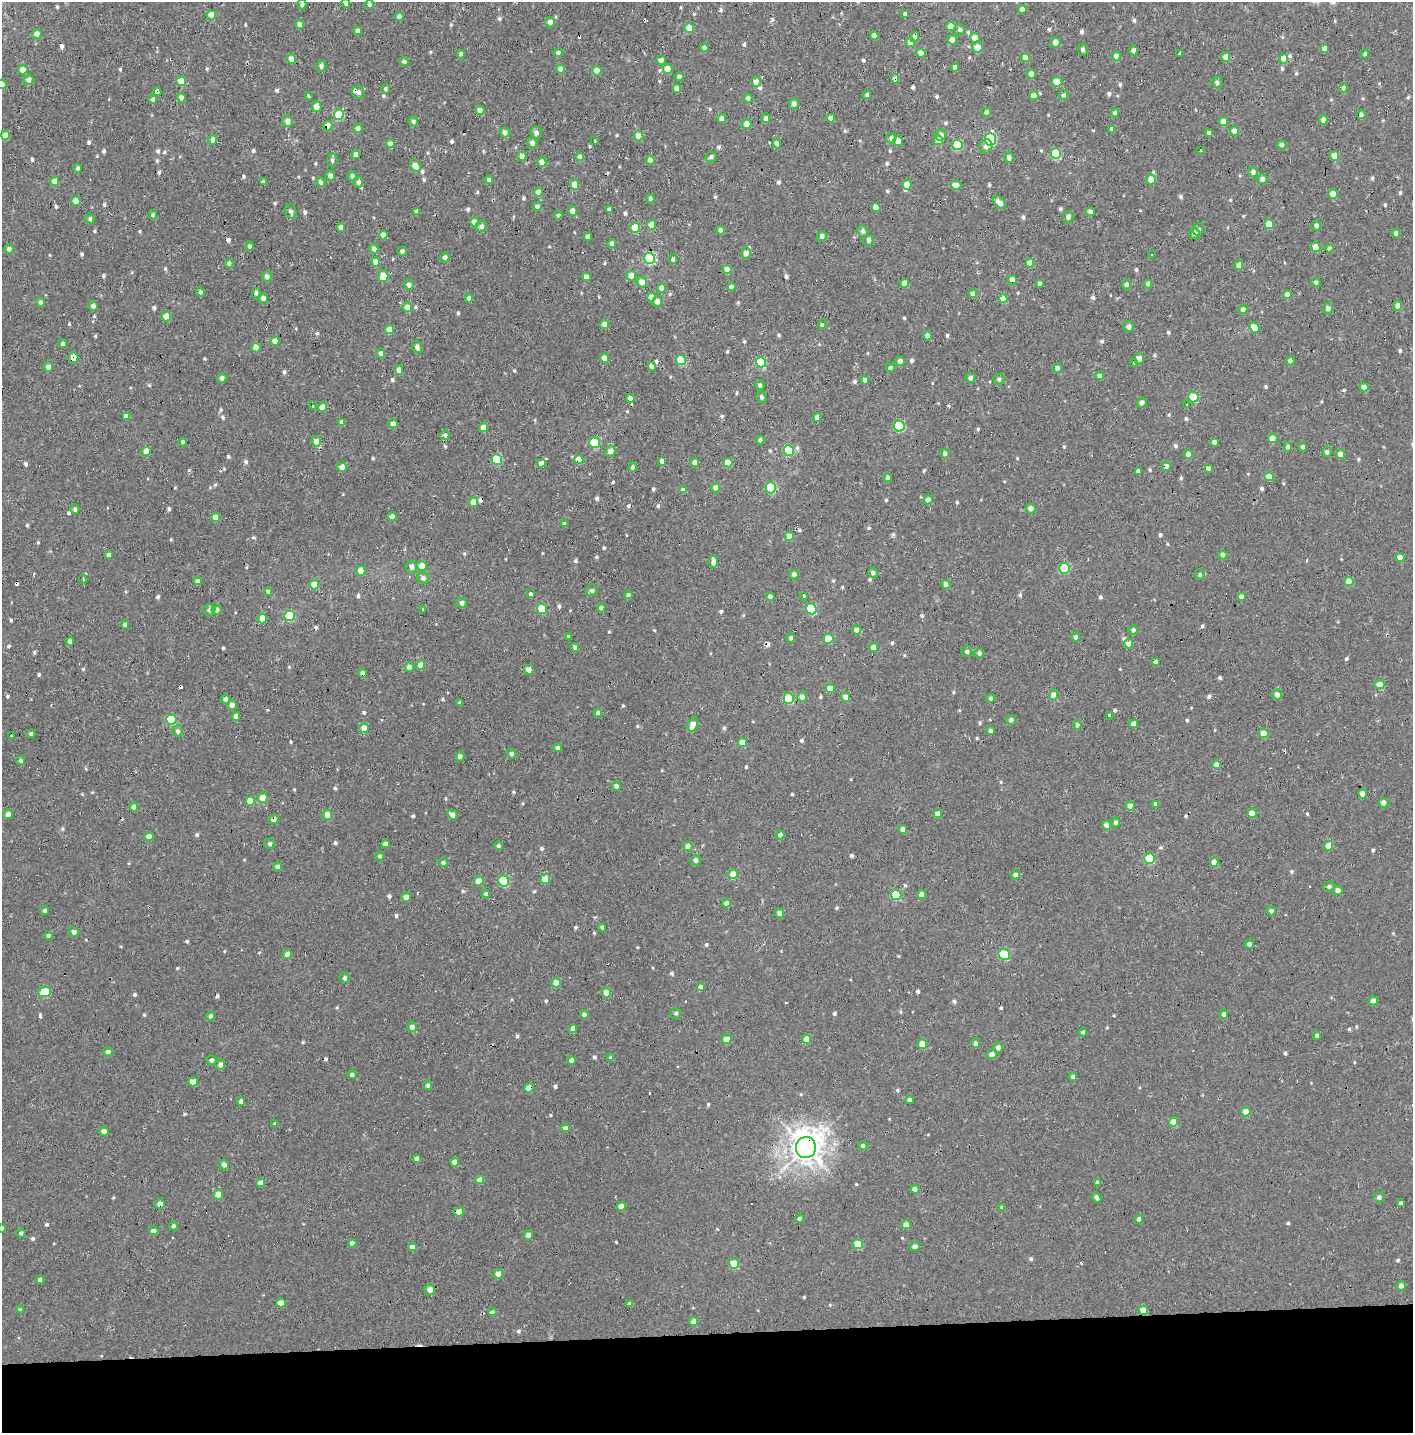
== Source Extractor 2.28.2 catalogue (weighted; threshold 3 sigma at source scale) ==
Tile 8 of 3 x 3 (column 2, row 3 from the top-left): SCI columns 1425-2835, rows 163-1593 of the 4245 x 4554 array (HDU 1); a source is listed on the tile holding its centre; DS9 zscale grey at full resolution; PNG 1415 x 1435 px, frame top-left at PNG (2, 2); each listed source drawn as its Kron ellipse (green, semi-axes under 4 px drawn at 4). Shown black and unused: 7% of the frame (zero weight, under 2 of 3 exposures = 3% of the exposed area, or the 3 px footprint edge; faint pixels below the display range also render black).
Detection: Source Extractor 2.28.2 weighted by HDU 2 'WHT'; one run over the whole footprint, this tile lists its part. Background 0.00104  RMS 0.0035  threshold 0.0158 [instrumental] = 3 sigma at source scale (4.5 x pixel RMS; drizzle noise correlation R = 1.50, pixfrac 1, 0.0396/0.0396 arcsec/px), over >= 5 px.
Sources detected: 809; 19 cosmic-ray / hot-pixel residue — neither listed nor drawn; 1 inside a brighter listed object's ellipse — not listed separately; of the other 789, all 500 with FLUX_AUTO >= 0.843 (the completeness limit of this list) listed and drawn (289 fainter detections not listed), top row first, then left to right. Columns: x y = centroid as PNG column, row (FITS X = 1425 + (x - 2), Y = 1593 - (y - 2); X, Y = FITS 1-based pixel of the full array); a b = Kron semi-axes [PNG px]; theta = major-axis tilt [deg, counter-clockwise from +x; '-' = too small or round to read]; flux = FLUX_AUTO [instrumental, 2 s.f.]
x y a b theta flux
346 3 5 4 - 2.2
302 4 5 4 - 1.6
369 4 5 4 - 1.1
1022 9 4 4 - 1.7
905 14 4 4 - 1.1
211 15 5 4 - 6.6
399 17 4 4 - 2.1
550 22 5 5 - 2.1
300 25 4 4 - 2.6
951 26 4 4 - 4.8
689 28 5 4 - 4
960 30 6 5 - 0.86
358 31 4 4 - 1.6
37 34 5 5 - 2.4
874 36 4 4 - 1.8
915 37 5 4 - 3.5
975 38 5 4 - 4.6
952 40 5 4 - 2.6
1055 42 5 5 - 2.1
910 43 5 4 - 3.4
977 47 5 5 - 3.9
704 48 4 4 - 1.5
1324 48 4 4 - 1.8
1082 50 6 5 - 0.97
1133 50 5 4 - 1.5
558 53 4 4 - 1.4
921 53 5 4 - 4.8
1180 53 4 3 - 3.2
460 54 4 4 - 1.6
1365 54 5 4 - 0.93
1116 56 5 4 - 1.9
1225 57 5 4 - 3.3
1025 58 4 4 - 4
292 59 5 4 - 5
1284 59 5 4 - 4
661 60 5 4 - 1.9
404 62 5 4 - 1.2
321 66 6 5 - 1.1
955 67 4 4 - 1.7
560 69 4 4 - 2.9
668 69 5 4 - 5.4
23 70 5 4 - 3
597 71 5 4 - 4.7
1031 74 5 4 - 2.1
679 77 4 4 - 1.4
895 79 5 4 - 3.4
28 80 5 5 - 2.2
181 81 5 4 - 6.5
756 82 5 5 - 2.4
1057 82 5 4 - 6.5
1217 83 6 5 - 1.1
2 84 5 4 - 2.5
677 88 4 4 - 2.1
1343 88 5 4 - 1.1
385 89 5 4 - 0.87
157 92 4 3 - 3.8
358 92 7 6 - 1.4
867 95 4 4 - 1.1
1063 95 5 4 - 1.2
308 96 3 3 - 2.5
1034 96 4 4 - 4.1
181 98 5 4 - 2.3
748 98 4 4 - 1.1
153 99 5 4 - 0.97
794 104 5 4 - 1.7
317 107 5 4 - 5.1
480 110 5 4 - 2.7
986 112 5 4 - 1
1115 113 4 4 - 1.7
339 114 5 5 - 15
1361 115 4 4 - 2.4
722 118 4 4 - 2
766 118 5 4 - 1.2
831 118 4 4 - 3.5
1323 120 5 4 - 2
287 121 5 5 - 2.6
413 121 5 4 - 1.1
1223 121 4 4 - 4.3
747 124 5 4 - 5.7
328 126 5 4 - 4.4
358 128 5 4 - 1.5
1112 129 4 4 - 1.2
1235 131 4 4 - 3.7
505 132 5 5 - 2.3
536 133 6 6 - 1.5
1209 133 4 4 - 1.1
5 135 4 4 - 4.3
940 135 6 5 - 1.7
639 136 5 4 - 4.8
891 138 5 5 - 1.2
990 139 6 5 - 32
213 140 5 4 - 3
938 140 5 4 - 2.9
594 141 3 3 - 2.3
898 141 5 4 - 3.3
532 143 5 5 - 1.7
777 143 5 4 - 2
390 144 4 4 - 3
958 145 5 5 - 15
1282 145 5 4 - 1.7
986 146 7 6 - 1.4
1200 150 3 3 - 4.2
1056 154 5 5 - 20
356 155 4 4 - 2.6
522 156 4 4 - 2.7
1335 156 5 4 - 4.7
580 157 4 4 - 2.6
711 157 5 5 - 1.2
1009 158 5 4 - 1.7
332 160 6 5 - 0.95
650 160 4 4 - 1.6
542 162 4 4 - 3.4
415 166 7 5 -57 3.6
78 168 4 4 - 1
1253 172 5 5 - 1.5
330 176 5 5 - 1.8
352 176 5 4 - 1.1
1151 179 5 4 - 4.1
1262 179 5 5 - 1.9
489 180 4 4 - 1.8
55 181 4 4 - 3.6
263 182 4 3 - 0.95
321 182 5 4 - 1.5
358 182 5 5 - 1.2
575 185 5 4 - 4.6
907 185 5 4 - 4.3
956 185 5 4 - 3.1
538 192 4 4 - 3.4
1333 194 5 4 - 5.9
650 199 4 4 - 1.1
76 201 5 4 - 4.3
999 202 8 4 -46 3.1
537 206 4 4 - 1.3
876 207 5 4 - 3.4
609 209 4 4 - 1.2
291 211 7 5 -68 0.86
573 211 5 4 - 2.8
1090 211 4 4 - 2.2
416 212 4 4 - 1.2
153 215 5 4 - 0.86
558 215 4 4 - 0.96
1068 217 6 5 - 1.3
90 219 5 4 - 0.97
475 222 5 4 - 4.7
1269 224 5 4 - 5.5
652 225 5 4 - 4.4
481 226 6 6 - 1.5
1316 226 5 5 - 1
341 227 4 4 - 2.5
635 228 5 5 - 10
1199 229 6 5 - 0.94
720 230 4 4 - 1.3
863 231 6 5 - 1.1
1194 233 5 5 - 1.5
1396 233 4 4 - 1.8
383 235 4 4 - 3
822 236 5 5 - 1.5
588 237 4 4 - 2
868 240 5 5 - 1.7
612 244 4 4 - 2.2
250 246 4 4 - 0.99
1315 247 5 5 - 3.6
1329 248 4 3 - 0.98
9 249 4 4 - 1.6
374 249 5 4 - 1.9
402 251 4 4 - 1
746 253 5 4 - 3.1
1152 254 3 3 - 2.1
445 257 5 4 - 1.4
650 258 5 5 - 31
673 259 4 4 - 1.2
376 262 4 4 - 5
229 263 4 4 - 1.6
1030 263 4 4 - 4
1239 265 5 4 - 3.3
727 269 4 4 - 4.2
383 276 6 5 - 5.4
631 276 5 5 - 4.8
267 277 5 5 - 1.6
586 277 4 4 - 2.7
1012 280 4 4 - 2.8
642 282 5 5 - 3.1
1316 282 4 4 - 1
905 283 4 4 - 4.4
1039 283 4 4 - 0.96
1148 284 4 4 - 1.5
409 285 5 5 - 1.6
1126 285 5 4 - 2
731 287 4 4 - 1.5
662 288 5 4 - 3
200 292 4 4 - 1.1
256 293 5 4 - 0.9
973 294 4 4 - 2.4
1287 294 4 4 - 2.2
651 297 4 4 - 4.2
263 298 5 5 - 1.5
469 298 4 4 - 2
1003 299 4 4 - 5.1
657 301 5 5 - 2.7
40 302 4 4 - 1.1
93 306 4 4 - 1.4
1397 306 5 4 - 2.5
407 307 5 4 - 4.1
1243 309 4 4 - 2.3
1328 309 5 5 - 1.6
166 317 4 4 - 6.8
605 324 4 4 - 4.2
822 324 5 3 - 1.4
1129 327 5 5 - 1.9
1254 328 5 4 - 4.8
389 330 4 4 - 5.1
928 336 4 4 - 3.6
275 341 4 4 - 3.5
63 344 4 4 - 0.93
417 347 6 5 - 1.2
256 348 5 4 - 3.8
380 353 5 4 - 1.3
73 357 5 5 - 4.2
604 358 5 4 - 3
1139 359 5 4 - 2.7
681 360 5 5 - 13
900 361 5 4 - 2
1290 361 4 4 - 2
761 362 5 5 - 18
1134 363 3 3 - 1.3
652 366 4 4 - 2.2
48 367 5 5 - 2.2
890 368 4 4 - 0.84
1057 368 4 4 - 1.4
399 370 4 4 - 2.6
1099 376 4 4 - 2.4
222 378 5 4 - 1.5
970 378 5 5 - 1.3
999 379 5 5 - 1.2
865 380 4 4 - 2.8
760 385 4 4 - 1.1
1364 387 4 4 - 2.9
762 397 6 4 -67 0.89
1193 397 5 5 - 17
630 398 4 4 - 2.4
1142 403 5 5 - 1.9
1186 405 4 3 - 2.9
313 406 3 2 - 1.4
322 407 4 4 - 4.4
126 416 4 4 - 2.5
817 417 4 4 - 2.3
342 422 4 4 - 1.7
393 424 4 4 - 2.8
899 426 5 5 - 26
483 427 4 4 - 4.1
445 435 5 5 - 1.1
1273 438 4 4 - 5.1
760 440 4 4 - 1
316 441 5 5 - 4.1
183 442 4 3 - 0.9
595 442 5 5 - 20
1214 442 4 4 - 1.4
1287 447 5 4 - 0.87
1302 447 5 4 - 0.97
789 450 5 5 - 22
146 451 4 4 - 4.1
610 451 5 5 - 3
1327 452 5 5 - 1.2
945 453 5 4 - 1.5
1188 454 4 4 - 2.1
1341 454 5 4 - 3.9
497 460 5 5 - 20
579 460 5 4 - 4.9
662 461 4 4 - 2
695 462 4 4 - 2.9
541 463 4 4 - 2.7
728 463 5 4 - 5.1
1166 466 4 4 - 2.8
342 467 5 4 - 3.3
633 467 4 4 - 1.2
1208 468 4 4 - 1.4
1138 471 4 4 - 1
1269 477 4 4 - 4.8
888 478 4 4 - 1.9
716 488 4 4 - 2.5
771 488 5 5 - 21
683 490 4 4 - 1.7
928 500 4 4 - 2.8
473 502 5 4 - 4.9
1031 508 5 5 - 2.1
75 509 5 4 - 1.3
216 517 4 4 - 4.3
392 517 4 4 - 2.5
564 524 4 4 - 1
789 536 4 4 - 3.6
109 555 4 4 - 1.2
1223 555 4 4 - 2.9
1400 558 4 4 - 4.1
713 562 6 4 89 1.7
422 566 5 5 - 6.2
411 567 6 5 - 1.7
1065 568 5 5 - 19
361 571 5 4 - 3.9
873 573 5 5 - 1.2
794 574 5 5 - 1.6
1200 575 5 5 - 0.87
423 578 6 6 - 1.3
83 579 4 2 - 2.2
198 581 4 4 - 1.7
1349 582 4 4 - 4.8
314 585 5 4 - 5.2
946 585 4 4 - 2.8
592 591 6 5 - 1.2
268 592 4 4 - 0.87
531 594 4 3 - 8
628 595 4 4 - 0.96
804 596 3 3 - 3.8
1241 596 4 4 - 2
770 597 4 4 - 1.3
462 603 5 5 - 1.8
601 608 4 4 - 1.4
422 609 3 3 - 0.9
542 609 5 5 - 12
811 609 5 5 - 20
209 610 6 6 - 1.1
216 610 5 4 - 2
290 616 5 5 - 19
262 619 5 4 - 4
125 625 4 4 - 1.5
857 630 4 4 - 2.4
1133 630 4 4 - 1.1
568 637 4 3 - 0.94
1076 637 4 4 - 1.2
791 638 5 4 - 1
828 639 5 5 - 8.2
70 641 4 4 - 1.2
1128 644 5 4 - 2.6
575 647 4 4 - 1.3
874 647 4 4 - 3.2
967 652 5 5 - 0.87
979 653 5 5 - 1.1
1155 662 4 4 - 1.3
421 665 4 4 - 3.7
409 667 5 4 - 1.7
529 670 5 5 - 3.3
363 673 4 4 - 2
1380 684 5 5 - 4.3
830 689 4 4 - 4.9
1277 694 5 5 - 2.6
1053 695 5 4 - 3.6
802 697 5 4 - 2.6
846 697 5 4 - 2.8
789 698 5 5 - 17
991 698 4 4 - 0.87
225 699 4 4 - 1.6
460 703 4 3 - 0.85
232 705 5 4 - 2.2
598 713 4 4 - 1.8
1109 715 3 3 - 36
236 716 4 4 - 2.4
171 720 5 5 - 18
1011 720 5 5 - 1.3
693 724 7 5 67 4.1
1133 724 4 4 - 2.6
1077 725 5 4 - 1.2
364 728 5 5 - 3.2
178 731 6 5 - 1.2
990 731 4 3 - 1.1
1264 733 5 4 - 5.4
31 734 4 4 - 0.89
11 735 3 3 - 0.96
742 743 5 4 - 4.9
557 748 4 4 - 1
511 754 5 5 - 0.9
460 756 5 4 - 1.4
20 761 4 4 - 1
1216 764 4 4 - 3.1
616 786 4 4 - 1.7
1363 794 4 4 - 3.4
263 798 5 5 - 5
250 801 5 4 - 6.5
1384 803 5 5 - 2
1156 804 4 4 - 1.7
1130 806 4 4 - 3.5
134 807 4 4 - 2.1
1252 813 4 4 - 4.6
8 814 5 4 - 2
452 814 5 4 - 2.1
938 814 4 4 - 2.9
327 815 5 5 - 3.5
274 820 5 4 - 1.8
1116 822 5 4 - 1.1
1107 825 5 4 - 2.7
903 830 4 4 - 2.8
780 835 4 4 - 1.3
149 837 4 4 - 3.5
269 844 5 5 - 0.92
385 844 4 4 - 2.3
498 846 4 4 - 0.86
688 846 5 5 - 2.3
1329 846 5 4 - 5.6
379 856 4 4 - 1.1
1150 858 5 5 - 20
696 860 5 5 - 1.3
1214 862 4 4 - 3.1
443 863 5 4 - 0.9
278 867 4 4 - 2.2
733 874 5 4 - 6.1
1015 875 5 4 - 1.5
545 879 5 5 - 4.4
479 881 5 5 - 3.9
504 881 5 5 - 18
1329 886 6 5 - 0.95
1338 890 5 4 - 2.7
486 894 4 4 - 0.87
921 894 4 4 - 2.4
896 895 5 5 - 19
406 897 4 4 - 2.8
726 903 4 4 - 1.9
45 911 4 4 - 0.93
1271 911 4 4 - 1.1
779 913 5 4 - 1.6
602 927 4 3 - 1
74 932 5 5 - 1.6
48 935 4 4 - 1.1
1249 944 5 4 - 1.3
287 954 4 4 - 2.4
1004 955 6 5 - 22
344 978 5 5 - 0.86
556 983 4 4 - 4.8
700 987 4 4 - 1.6
45 992 6 5 - 13
606 993 5 4 - 3.8
1373 1001 5 4 - 3.1
676 1013 5 5 - 0.95
584 1014 4 4 - 1.1
1224 1014 4 4 - 1.5
211 1016 4 4 - 1.6
412 1027 5 5 - 1.7
573 1029 4 4 - 2.5
1083 1032 4 4 - 0.87
1317 1035 4 3 - 0.91
727 1039 5 5 - 4.3
807 1039 4 4 - 3.9
976 1043 4 4 - 1.8
922 1044 5 4 - 7.1
998 1048 5 4 - 1.6
108 1052 5 4 - 1.1
992 1054 5 4 - 3.1
611 1058 4 4 - 1.6
212 1060 5 4 - 1.5
571 1060 4 4 - 1.7
220 1065 5 5 - 1.8
352 1075 4 4 - 0.95
1073 1076 4 4 - 1.5
193 1082 5 4 - 4.2
428 1085 5 4 - 0.92
529 1088 5 4 - 5
909 1100 4 4 - 0.94
241 1101 4 4 - 1.8
1246 1112 5 4 - 3.7
1173 1122 5 4 - 5.2
275 1124 4 3 - 0.89
565 1128 4 4 - 1.2
104 1131 4 4 - 2.2
863 1146 4 4 - 0.85
806 1148 10 10 - 490
417 1159 4 4 - 2
455 1162 4 4 - 2.7
224 1165 5 4 - 1.6
480 1180 4 4 - 3
260 1183 4 4 - 2.7
1097 1183 4 4 - 1.7
915 1189 4 4 - 2.5
218 1195 5 4 - 4.4
1097 1197 5 4 - 1.2
1379 1197 5 5 - 1.3
1401 1203 4 3 - 0.98
160 1204 5 4 - 2.7
621 1206 4 4 - 3.6
1002 1207 4 3 - 1.1
459 1212 5 5 - 3.2
799 1218 4 4 - 1.1
1139 1219 4 4 - 1.5
906 1225 4 4 - 3.2
173 1226 4 4 - 1
2 1229 4 4 - 1
153 1231 5 4 - 2.2
21 1233 4 4 - 1.2
528 1235 5 4 - 2.1
352 1243 4 4 - 1.8
858 1244 5 5 - 9.4
412 1247 4 4 - 1.8
915 1247 4 4 - 2.1
734 1264 5 5 - 9.7
498 1274 5 4 - 4.6
40 1280 4 4 - 0.9
1401 1286 5 5 - 1.7
430 1290 5 5 - 2.8
281 1303 4 4 - 3.9
630 1304 4 4 - 1.8
20 1310 4 3 - 1.8
1143 1310 5 4 - 5.8
492 1312 4 4 - 1.2
694 1322 4 4 - 3.9
Overlapping masked pixels (flux is a lower limit): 17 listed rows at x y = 460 54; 895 79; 157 92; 328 126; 1012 280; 73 357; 761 362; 579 460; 1166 466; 83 579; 1155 662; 363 673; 274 820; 529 1088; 806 1148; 160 1204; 1143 1310
Isophote crosses this tile's border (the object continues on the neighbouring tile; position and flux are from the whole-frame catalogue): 3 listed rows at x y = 346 3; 2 84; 2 1229